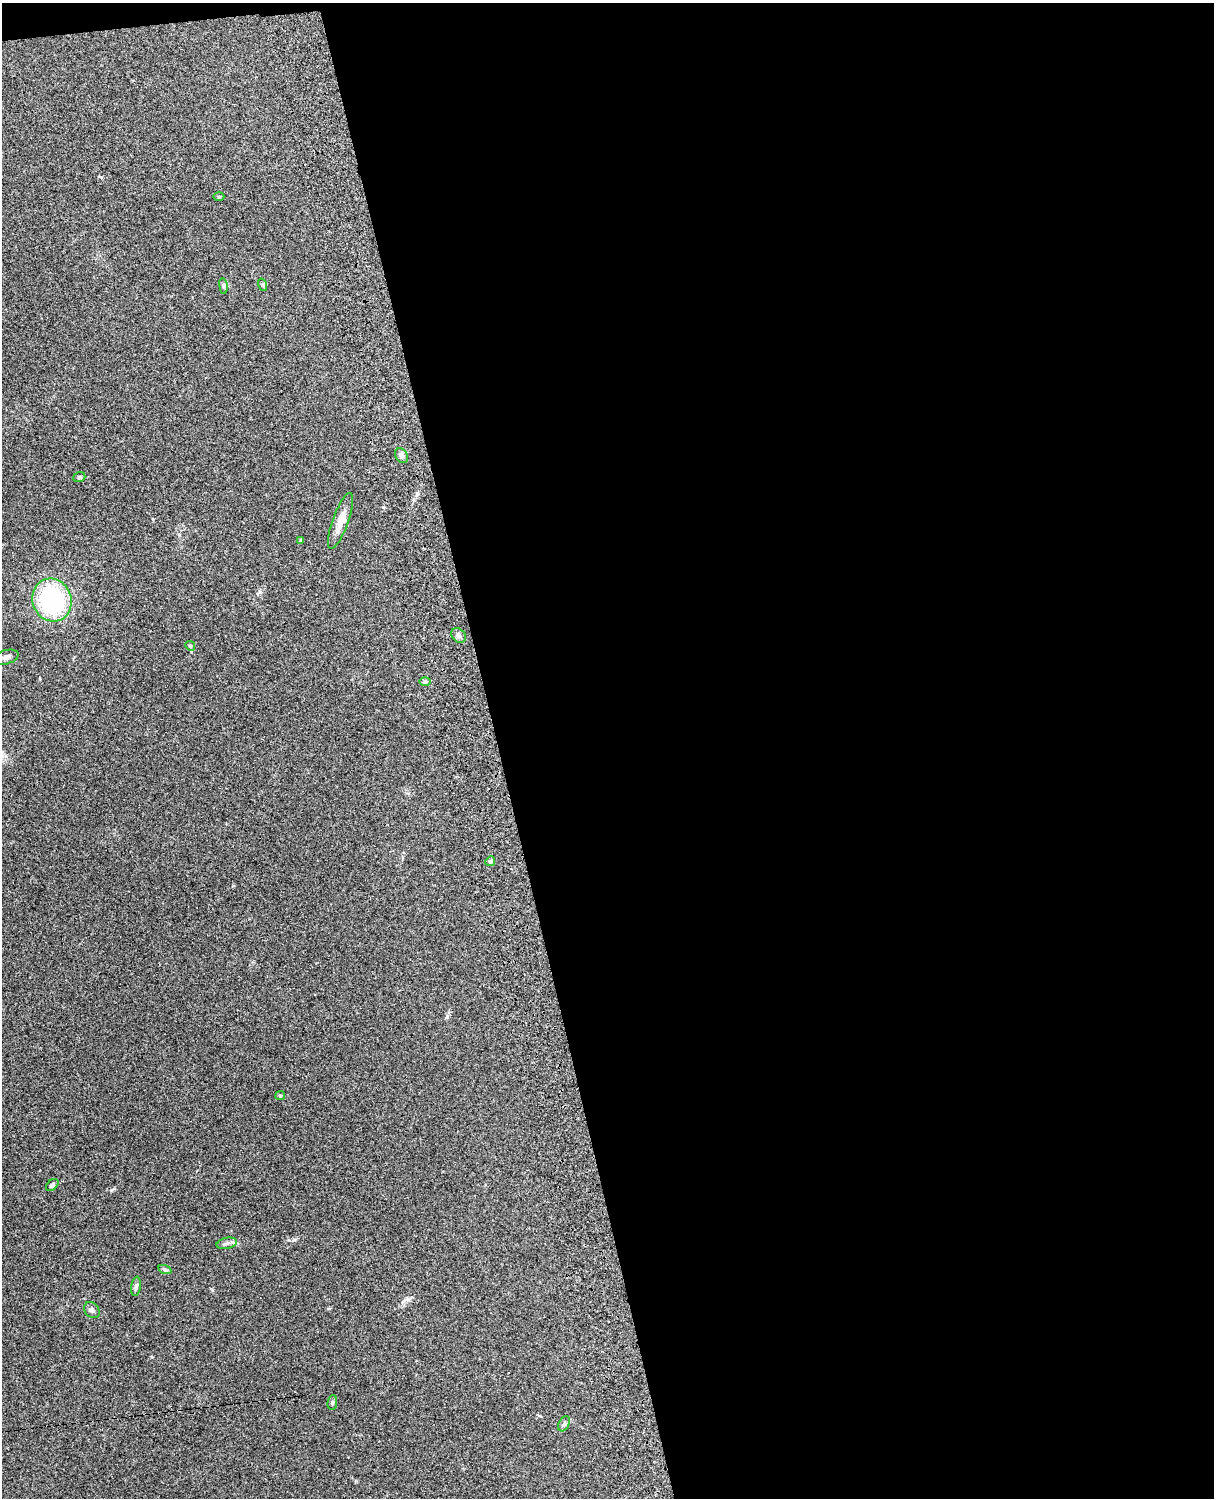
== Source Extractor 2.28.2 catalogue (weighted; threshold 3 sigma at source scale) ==
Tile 4 of 4 x 3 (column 4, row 1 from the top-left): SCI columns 3756-4967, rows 3155-4650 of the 5088 x 4927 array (HDU 1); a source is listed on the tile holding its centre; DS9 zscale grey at full resolution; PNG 1216 x 1500 px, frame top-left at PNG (2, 3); each listed source drawn as its Kron ellipse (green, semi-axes under 4 px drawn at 4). Shown black and unused: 59% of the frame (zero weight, under 3 of 4 exposures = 6% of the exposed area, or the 3 px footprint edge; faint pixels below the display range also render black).
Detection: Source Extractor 2.28.2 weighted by HDU 2 'WHT'; one run over the whole footprint, this tile lists its part. Background 0.211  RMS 0.0082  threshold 0.037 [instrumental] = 3 sigma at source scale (4.5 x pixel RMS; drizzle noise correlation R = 1.50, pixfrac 1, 0.05/0.05 arcsec/px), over >= 5 px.
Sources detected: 21; all 21 listed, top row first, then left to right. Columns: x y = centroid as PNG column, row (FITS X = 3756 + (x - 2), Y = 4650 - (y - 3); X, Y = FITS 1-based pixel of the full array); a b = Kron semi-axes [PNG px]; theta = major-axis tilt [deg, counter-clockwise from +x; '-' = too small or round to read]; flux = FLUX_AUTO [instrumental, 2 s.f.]
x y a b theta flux
219 196 5 3 - 0.81
263 285 6 4 -72 0.97
223 286 8 4 -82 1.4
401 456 8 5 -57 2.2
79 477 6 4 20 1.1
341 521 29 8 70 9.9
301 540 4 3 - 1.1
52 600 22 19 -70 88
459 635 8 6 -44 2.5
190 646 5 4 - 1
6 657 13 7 16 3.8
425 682 6 4 0 1.3
490 861 5 4 - 1.2
280 1096 5 4 - 1
52 1185 7 5 42 1.8
227 1243 10 5 14 2.4
165 1270 7 4 -19 1.2
136 1286 10 5 81 1.8
92 1310 9 7 -50 2.2
332 1403 7 5 83 1.3
564 1424 8 5 63 1.8
Isophote crosses this tile's border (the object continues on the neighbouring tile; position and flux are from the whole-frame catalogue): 1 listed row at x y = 6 657
Unlisted compact peaks at least as high as the median listed source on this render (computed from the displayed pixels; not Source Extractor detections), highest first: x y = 294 1240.